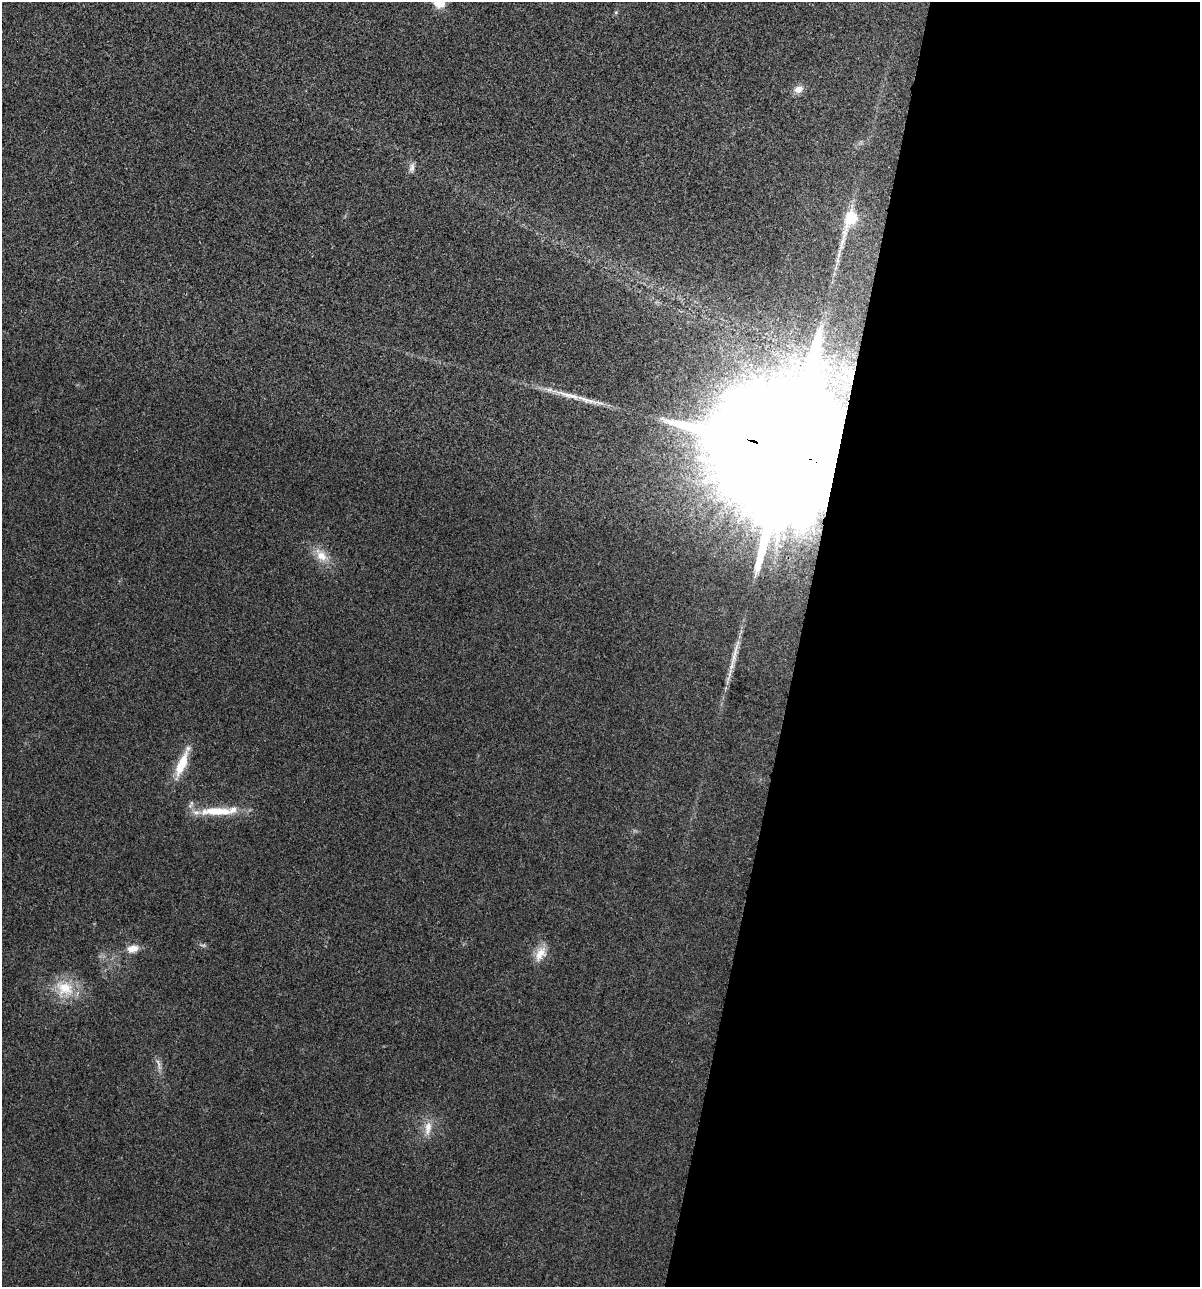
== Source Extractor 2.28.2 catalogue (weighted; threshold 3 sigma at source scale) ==
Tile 12 of 4 x 4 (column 4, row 3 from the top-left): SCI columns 3721-4918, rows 1294-2578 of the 5170 x 5154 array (HDU 1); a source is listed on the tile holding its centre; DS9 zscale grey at full resolution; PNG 1202 x 1289 px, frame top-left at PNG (2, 2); no overlay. Shown black and unused: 34% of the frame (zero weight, under 3 of 4 exposures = <1% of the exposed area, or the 3 px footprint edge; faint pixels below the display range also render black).
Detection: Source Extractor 2.28.2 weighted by HDU 2 'WHT'; one run over the whole footprint, this tile lists its part. Background 0.0252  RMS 0.0059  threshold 0.0267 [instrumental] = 3 sigma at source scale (4.5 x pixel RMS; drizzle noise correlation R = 1.50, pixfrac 1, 0.05/0.05 arcsec/px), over >= 5 px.
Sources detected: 16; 1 long thin detection or spike segment (spike, bleed or trail) — not listed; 1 inside a brighter listed object's ellipse — not listed separately; the other 14 listed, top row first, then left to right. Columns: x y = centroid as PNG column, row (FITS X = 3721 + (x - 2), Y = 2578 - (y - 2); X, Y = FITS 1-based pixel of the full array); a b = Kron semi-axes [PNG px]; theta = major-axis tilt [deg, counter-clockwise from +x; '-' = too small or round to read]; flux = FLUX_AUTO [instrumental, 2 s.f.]
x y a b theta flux
616 12 5 4 - 0.78
799 89 11 9 24 4.4
412 168 14 7 82 2.8
850 220 39 12 69 21
569 395 58 7 -15 15
786 451 45 28 -19 59000
321 555 21 12 -49 9.7
182 764 33 10 67 17
217 811 47 11 0 21
132 949 14 9 16 6.4
540 954 22 12 61 8.1
64 988 28 23 -27 20
158 1063 15 4 -69 2.5
428 1128 21 9 81 7
Overlapping masked pixels (flux is a lower limit): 1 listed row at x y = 786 451